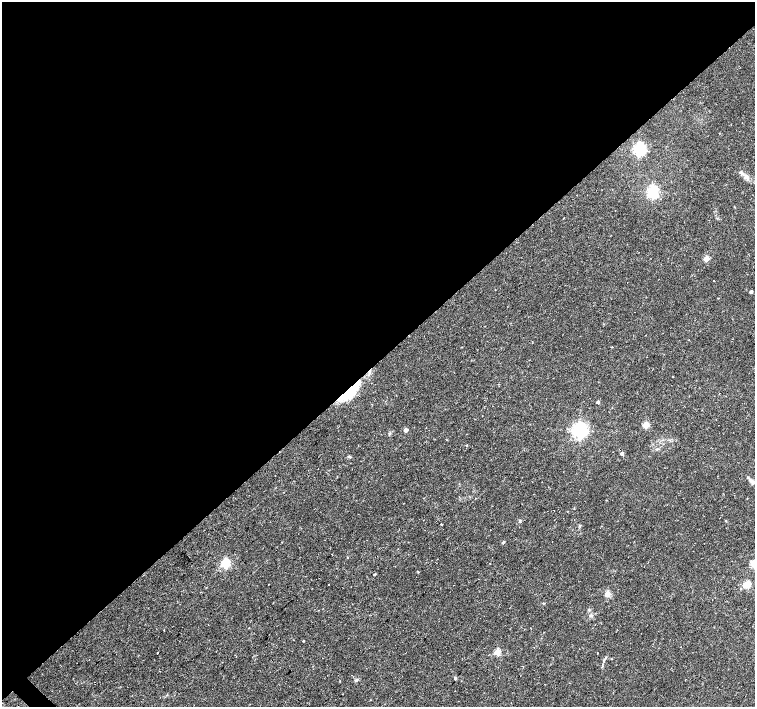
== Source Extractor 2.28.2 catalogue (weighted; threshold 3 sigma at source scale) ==
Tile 2 of 4 x 4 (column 2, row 1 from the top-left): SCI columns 1506-3010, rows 4378-5787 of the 6020 x 6003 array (HDU 1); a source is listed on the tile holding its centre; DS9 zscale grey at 2 x 2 block average (1 PNG px = mean of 2 x 2 image px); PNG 757 x 709 px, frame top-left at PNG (2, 2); no overlay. Shown black and unused: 51% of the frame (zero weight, under 2 of 3 exposures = <1% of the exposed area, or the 3 px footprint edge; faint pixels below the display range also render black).
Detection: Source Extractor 2.28.2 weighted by HDU 2 'WHT'; one run over the whole footprint, this tile lists its part. Background 0.0355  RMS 0.0036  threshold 0.0163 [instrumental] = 3 sigma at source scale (4.5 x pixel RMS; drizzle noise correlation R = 1.50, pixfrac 1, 0.0396/0.0396 arcsec/px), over >= 5 px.
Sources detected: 49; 6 cosmic-ray / hot-pixel residue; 1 long thin detection or spike segment (spike, bleed or trail) — not listed; the other 42 listed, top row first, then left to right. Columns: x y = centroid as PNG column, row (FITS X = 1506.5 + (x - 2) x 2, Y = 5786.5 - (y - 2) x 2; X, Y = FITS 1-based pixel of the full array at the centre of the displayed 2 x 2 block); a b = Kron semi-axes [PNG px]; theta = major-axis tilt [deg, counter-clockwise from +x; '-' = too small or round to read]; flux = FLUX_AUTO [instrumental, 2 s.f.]
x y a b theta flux
639 149 4 4 - 180
746 177 6 4 8 2.4
653 192 4 4 - 150
563 218 2 2 - 0.72
706 259 3 3 - 16
714 281 2 2 - 28
751 292 2 2 - 2.8
635 312 2 2 - 0.62
689 340 2 2 - 0.33
612 347 2 2 - 0.37
354 390 38 9 48 22
598 402 2 2 - 3.2
371 404 2 2 - 0.34
646 425 3 3 - 24
406 430 3 2 - 4.7
580 430 4 4 - 340
467 445 3 2 - 0.77
622 454 2 2 - 3.7
349 456 4 3 - 1
752 482 8 5 -44 2.7
520 520 3 3 - 0.87
442 525 2 2 - 3.6
503 542 3 3 - 1.1
552 542 2 2 - 0.23
347 557 2 2 - 0.38
226 563 3 3 - 70
436 563 2 2 - 0.66
418 571 2 2 - 0.64
374 574 2 2 - 0.95
328 584 2 2 - 0.73
747 584 3 3 - 35
607 594 3 3 - 20
591 615 4 4 - 1.7
208 624 2 2 - 0.53
302 641 2 2 - 11
497 652 3 3 - 26
157 653 2 2 - 1.8
597 653 2 2 - 0.36
604 659 3 2 - 0.76
455 678 4 3 - 0.94
356 680 4 3 - 1.2
166 695 3 2 - 0.47
Overlapping masked pixels (flux is a lower limit): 1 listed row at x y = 354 390
Diffuse or blended objects may show on this block-average render without a row.